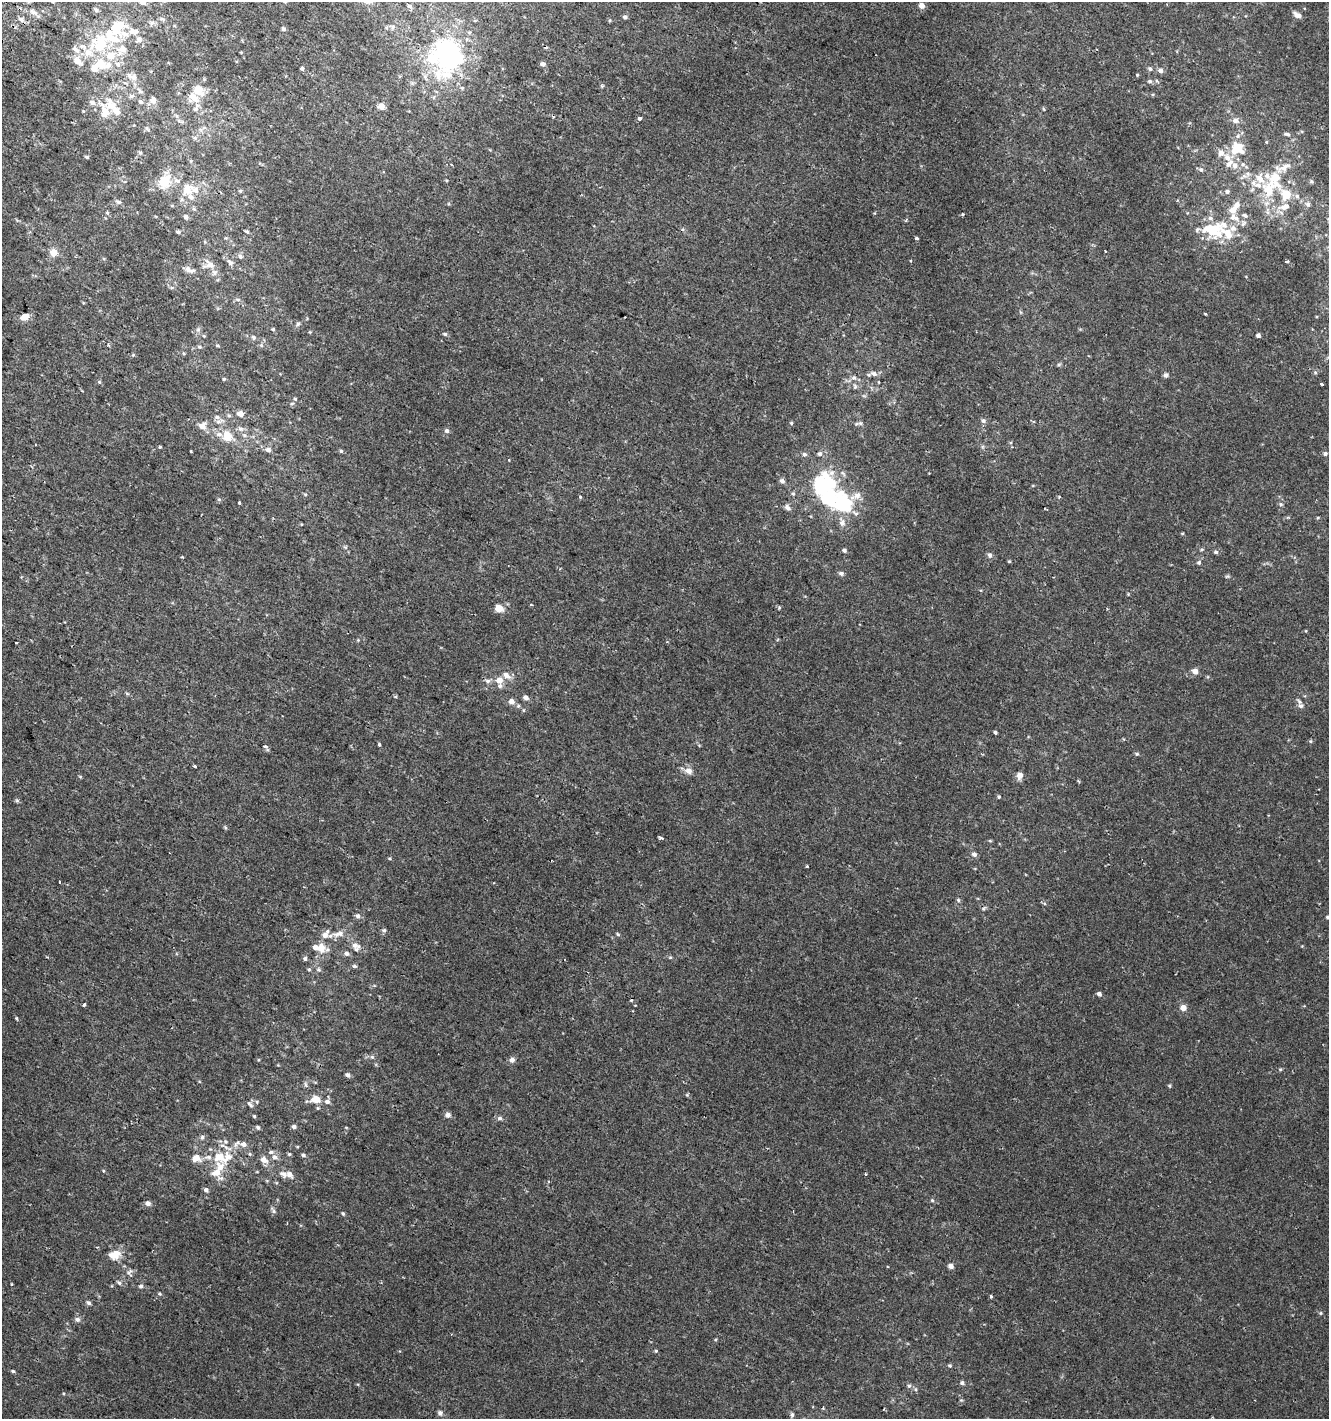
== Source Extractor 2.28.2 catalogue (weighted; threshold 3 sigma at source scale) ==
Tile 11 of 4 x 4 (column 3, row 3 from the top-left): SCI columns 2965-4291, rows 1436-2852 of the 5862 x 5711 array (HDU 1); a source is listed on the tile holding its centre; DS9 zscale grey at full resolution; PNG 1331 x 1421 px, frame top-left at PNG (2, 2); no overlay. Shown black and unused: <1% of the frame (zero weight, under 2 of 3 exposures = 2% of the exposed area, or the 3 px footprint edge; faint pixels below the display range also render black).
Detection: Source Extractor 2.28.2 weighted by HDU 2 'WHT'; one run over the whole footprint, this tile lists its part. Background 0.00273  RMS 0.0027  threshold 0.012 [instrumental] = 3 sigma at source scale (4.5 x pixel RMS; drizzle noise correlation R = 1.50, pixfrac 1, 0.0396/0.0396 arcsec/px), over >= 5 px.
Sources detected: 287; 5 inside a brighter object's white glare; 3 cosmic-ray / hot-pixel residue — not listed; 50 inside a brighter listed object's ellipse — not listed separately; the other 229 listed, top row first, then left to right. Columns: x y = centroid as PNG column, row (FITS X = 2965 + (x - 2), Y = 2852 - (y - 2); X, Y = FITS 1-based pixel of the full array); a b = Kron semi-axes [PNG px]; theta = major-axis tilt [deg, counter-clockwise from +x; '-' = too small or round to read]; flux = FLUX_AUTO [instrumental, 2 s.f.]
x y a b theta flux
143 2 7 6 - 1.2
922 6 5 5 - 1.7
96 10 6 5 - 0.6
34 12 10 5 -24 0.94
1297 15 9 5 -25 1.3
625 17 4 4 - 0.7
21 19 7 5 -28 0.8
162 19 8 4 -27 0.52
152 23 7 5 31 0.65
118 26 21 15 45 8.3
283 29 5 4 - 0.6
136 31 12 8 39 1.5
469 32 5 3 - 0.31
139 39 8 7 - 0.95
100 42 23 17 -78 8.7
74 49 8 6 -41 0.81
122 49 12 10 -11 2.4
432 59 85 28 -49 22
78 61 12 8 -42 2.2
543 64 6 5 - 0.86
102 65 18 10 14 3.4
302 68 4 3 - 2.3
1150 69 6 5 - 0.55
1160 70 5 5 - 1.1
1137 75 4 3 - 0.26
134 77 11 8 -27 1.4
1150 81 7 5 13 0.55
125 83 6 3 -18 0.36
602 86 6 3 -72 0.31
198 90 15 12 -47 4
140 91 11 5 -45 0.85
132 96 8 6 1 0.72
153 100 9 8 - 1.5
92 102 8 7 - 1.3
141 102 7 5 -27 0.58
112 105 25 13 -54 5
381 106 5 5 - 2.9
195 109 8 7 - 0.98
83 111 4 3 - 0.23
177 116 7 4 -70 0.51
639 118 3 3 - 1.3
1235 120 7 7 - 1.2
147 128 7 5 -54 0.45
1287 134 8 4 -7 0.64
195 138 6 6 - 0.57
1266 142 5 3 - 0.25
1238 149 15 13 -18 6.2
140 153 5 4 - 0.43
87 157 5 3 - 0.41
1227 158 11 8 -43 2.1
1243 164 6 5 - 0.56
1285 167 30 10 27 3.9
1201 170 6 6 - 0.6
165 181 14 10 52 6.3
177 181 10 6 -14 1.1
1311 181 5 5 - 0.43
187 189 16 12 30 4
1268 190 27 22 72 11
240 191 5 4 - 0.35
1227 191 6 5 - 0.7
1297 196 6 5 - 0.66
118 202 8 5 -16 0.62
1308 204 6 6 - 0.71
1284 206 19 8 14 2.9
1232 210 7 7 - 2.2
962 214 4 3 - 0.4
1245 215 7 5 -22 0.64
186 216 6 5 - 0.69
1212 230 29 19 2 12
247 231 5 4 - 0.41
178 232 6 4 -1 0.56
917 238 3 3 - 0.8
1105 251 3 3 - 0.26
54 252 11 10 - 2.1
240 256 6 5 - 0.69
1287 261 3 3 - 0.61
230 262 11 6 -41 1.1
209 264 14 11 -11 2.6
189 270 14 7 -20 1.5
238 299 7 4 -8 0.46
1205 313 3 3 - 0.52
25 317 7 5 23 2.6
298 324 7 5 59 0.47
273 329 4 4 - 0.28
198 330 7 4 2 0.46
445 334 6 4 -14 0.45
1258 335 4 4 - 0.97
204 336 5 4 - 0.25
253 337 7 6 - 0.54
108 345 4 3 - 0.32
217 346 6 3 -8 0.31
199 347 6 4 -20 0.38
133 355 4 4 - 0.33
1059 365 6 4 2 0.37
874 374 9 6 -21 1.1
1166 375 6 5 - 0.61
854 378 8 7 - 0.9
224 379 4 3 - 0.29
99 382 5 5 - 0.34
1322 384 3 3 - 1.2
855 387 8 5 -83 0.49
295 399 5 5 - 0.37
240 413 6 5 - 1.9
217 417 9 6 -9 0.96
983 421 7 6 - 0.68
791 423 5 4 - 0.33
202 426 11 9 22 1.8
240 429 9 6 -37 0.96
447 431 6 6 - 0.62
227 436 13 10 -63 4.3
160 447 4 3 - 0.25
268 450 7 6 - 1.1
341 451 5 4 - 0.38
804 454 6 5 - 0.66
1325 454 5 4 - 0.58
782 481 6 5 - 0.95
793 494 5 5 - 0.39
305 495 5 4 - 0.31
580 497 4 3 - 0.3
1059 497 4 4 - 0.26
219 499 6 4 -1 0.36
240 502 3 3 - 1.5
842 504 60 26 -58 31
1281 504 5 4 - 0.42
787 507 9 6 -45 0.89
1318 518 5 3 - 0.24
1182 533 5 3 - 0.23
844 550 5 4 - 0.58
1216 552 5 5 - 0.57
990 555 7 6 - 0.7
182 557 3 3 - 0.3
1009 561 4 3 - 0.26
1199 562 6 5 - 0.5
841 573 7 6 - 0.62
1227 576 6 4 2 0.35
499 608 9 7 -24 2.4
16 643 3 3 - 0.81
1195 671 5 5 - 2.2
506 675 10 7 -46 1.7
499 680 9 7 40 2
488 681 8 6 -15 0.77
395 697 5 3 - 0.24
526 697 6 5 - 1
511 701 5 5 - 2.1
1301 706 7 6 - 0.93
523 710 5 3 - 0.27
995 732 4 3 - 0.44
1310 741 5 4 - 0.29
379 745 4 4 - 0.46
265 746 5 4 - 0.39
1137 754 6 5 - 0.42
195 766 3 3 - 0.37
689 771 10 8 -30 1.5
1020 775 6 5 - 2
999 797 4 4 - 0.36
225 827 5 4 - 0.32
661 838 4 3 - 0.76
974 854 7 6 - 0.79
389 858 5 3 - 0.25
807 866 3 3 - 0.45
60 882 2 2 - 0.37
958 900 5 4 - 0.39
358 916 6 5 - 0.87
1328 917 6 5 - 0.62
384 930 6 4 0 0.42
338 934 17 7 14 2.1
618 934 6 4 -33 0.33
355 945 9 8 - 1.3
321 948 13 9 -81 3.3
347 953 6 5 - 0.9
305 959 6 4 90 0.51
354 966 7 5 -14 0.43
309 970 5 4 - 0.32
1099 994 5 4 - 0.83
84 1005 3 3 - 2
1183 1007 7 6 - 1.6
372 1057 6 5 - 0.42
512 1060 7 7 - 0.92
1280 1069 5 3 - 0.27
348 1075 5 4 - 0.86
305 1084 6 4 -72 0.43
1170 1086 5 3 - 0.3
316 1099 9 7 -5 3.4
257 1102 5 3 - 0.26
327 1102 7 6 - 0.93
250 1104 10 5 -45 0.59
448 1115 7 6 - 0.92
254 1116 4 4 - 0.29
500 1118 6 5 - 0.64
294 1126 4 4 - 0.88
258 1127 6 5 - 0.52
346 1127 5 3 - 0.21
202 1137 6 5 - 0.55
225 1142 7 6 - 0.68
243 1144 8 6 -8 1.3
289 1154 5 5 - 0.34
303 1155 5 4 - 0.53
219 1157 17 13 -27 5.1
275 1157 7 6 - 1.1
196 1158 8 7 - 2.9
264 1160 8 7 - 1.8
216 1172 13 8 21 2.9
289 1174 9 7 -39 1.5
865 1174 3 3 - 0.53
267 1181 6 3 -19 0.27
206 1190 5 5 - 0.87
932 1200 5 4 - 0.34
148 1203 5 4 - 1.4
273 1210 12 4 -59 0.56
343 1213 6 4 -49 0.4
113 1255 14 9 -28 2.4
951 1266 6 5 - 1
130 1272 11 7 74 0.96
119 1283 6 4 -25 0.55
12 1284 4 2 - 0.24
141 1286 5 5 - 0.59
159 1294 5 4 - 0.36
991 1296 3 3 - 0.46
88 1303 6 5 - 0.56
1321 1313 6 4 89 0.29
77 1319 7 6 - 0.82
656 1351 5 4 - 0.29
950 1366 5 5 - 0.38
13 1371 5 4 - 0.38
962 1383 5 5 - 0.55
909 1386 6 5 - 0.56
823 1407 4 3 - 0.26
440 1413 7 6 - 0.75
792 1415 6 4 89 0.52
Isophote crosses this tile's border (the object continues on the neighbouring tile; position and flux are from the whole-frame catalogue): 2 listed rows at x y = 143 2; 1328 917
Unlisted compact peaks at least as high as the median listed source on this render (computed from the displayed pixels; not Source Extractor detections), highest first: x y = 16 1018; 191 451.